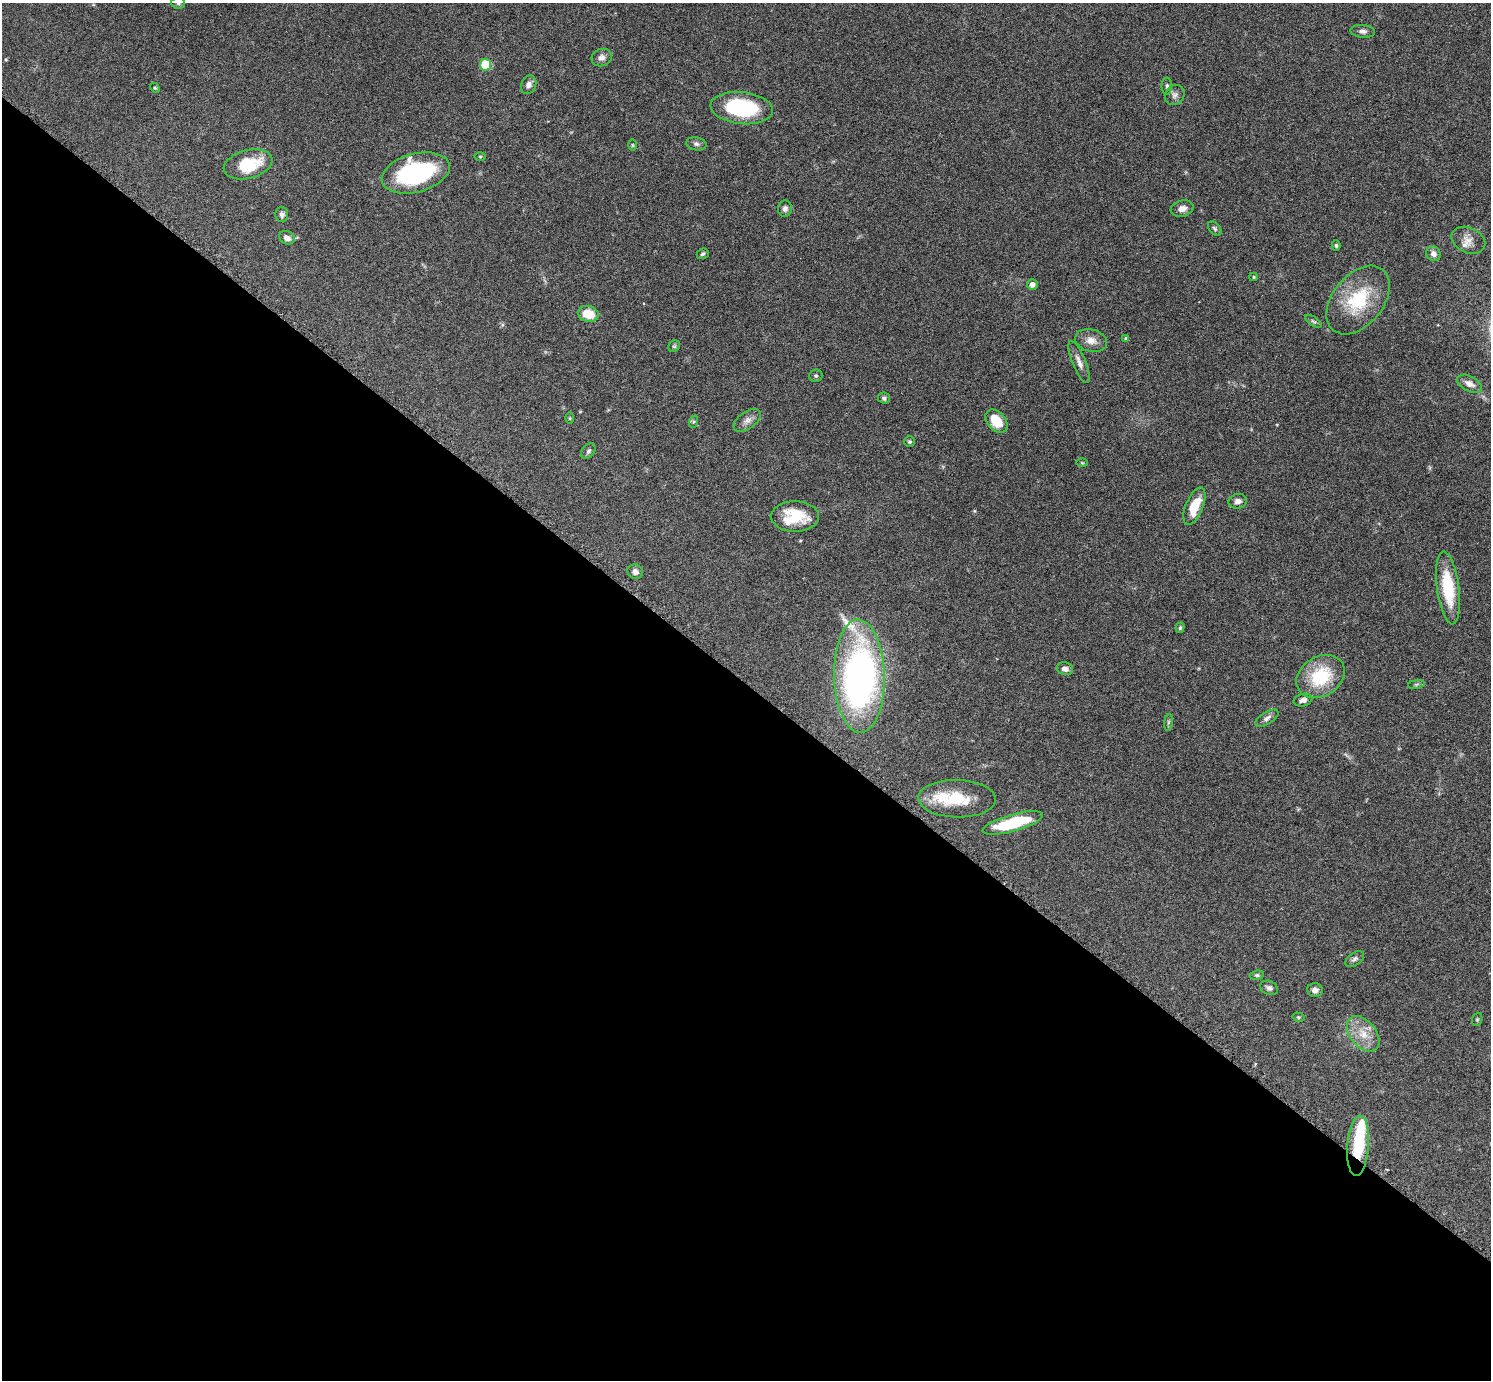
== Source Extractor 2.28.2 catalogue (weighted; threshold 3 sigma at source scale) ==
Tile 14 of 4 x 4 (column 2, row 4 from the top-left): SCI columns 1509-2997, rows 314-1691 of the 5992 x 5996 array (HDU 1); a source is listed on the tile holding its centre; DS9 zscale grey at full resolution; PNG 1493 x 1382 px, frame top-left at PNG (2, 3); each listed source drawn as its Kron ellipse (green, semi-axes under 4 px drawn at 4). Shown black and unused: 51% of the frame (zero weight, under 3 of 6 exposures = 2% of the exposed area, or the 3 px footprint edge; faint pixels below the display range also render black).
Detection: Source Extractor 2.28.2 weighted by HDU 2 'WHT'; one run over the whole footprint, this tile lists its part. Background 0.0705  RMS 0.0029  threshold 0.012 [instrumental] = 3 sigma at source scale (4.09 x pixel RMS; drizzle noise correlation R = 1.36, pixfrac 0.8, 0.05/0.05 arcsec/px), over >= 5 px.
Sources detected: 68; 1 inside a brighter object's white glare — neither listed nor drawn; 2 inside a brighter listed object's ellipse — not listed separately; the other 65 listed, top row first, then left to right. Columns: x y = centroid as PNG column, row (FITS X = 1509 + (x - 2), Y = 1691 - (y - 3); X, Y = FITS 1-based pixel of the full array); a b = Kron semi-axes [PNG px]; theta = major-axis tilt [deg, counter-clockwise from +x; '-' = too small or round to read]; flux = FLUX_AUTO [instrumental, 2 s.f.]
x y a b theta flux
178 3 7 6 - 0.49
1363 31 12 6 -4 1
602 57 10 8 22 1.3
485 65 6 5 - 12
529 85 9 7 66 1.4
1167 86 8 5 90 0.56
155 88 5 4 - 0.32
1175 95 10 9 - 1.2
742 108 31 16 -6 22
696 144 10 6 -9 0.79
633 145 6 4 -90 0.25
480 156 5 3 - 0.27
248 164 25 14 15 11
416 173 35 19 15 34
785 208 8 7 - 1
1182 209 11 8 15 1.6
282 214 7 6 - 0.9
1215 228 8 5 -50 0.59
287 238 8 6 -25 1.5
1468 240 18 12 -25 2.5
1336 246 5 4 - 0.41
703 254 6 5 - 0.49
1433 254 7 7 - 1.2
1253 277 4 4 - 0.34
1032 285 5 5 - 1.4
1358 300 39 25 51 16
588 314 10 8 -13 5.4
1313 321 9 4 -35 0.56
1126 338 4 4 - 0.3
1091 340 16 11 -15 2.3
674 346 6 5 - 0.41
1079 362 22 6 -67 1.7
816 376 7 6 - 0.45
1469 384 13 7 -27 1.9
884 398 6 5 - 0.53
570 418 6 4 -90 0.3
747 420 15 8 36 1.7
996 421 13 9 -50 6.2
693 422 6 4 71 0.41
910 442 5 5 - 0.45
588 451 9 6 54 0.63
1082 463 6 4 -2 0.29
1238 501 9 7 13 1.3
1194 506 20 8 67 6.7
795 517 24 15 0 9.8
635 572 8 7 - 1.2
1448 588 37 11 -83 13
1180 628 5 4 - 0.42
1065 669 8 6 -13 1.3
859 676 56 25 -89 110
1321 676 26 19 33 14
1416 684 8 4 9 0.46
1303 700 9 6 13 1.1
1267 718 13 6 31 1.2
1168 722 8 4 81 0.49
957 799 39 19 -1 11
1013 823 31 8 16 16
1355 959 11 6 36 0.81
1257 975 7 4 8 0.43
1269 988 9 7 -23 0.94
1315 990 8 7 - 1
1298 1017 6 4 -13 0.37
1477 1019 7 5 69 0.37
1363 1034 20 13 -50 4.7
1358 1146 30 10 86 12
Overlapping masked pixels (flux is a lower limit): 1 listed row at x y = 1358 1146
Isophote crosses this tile's border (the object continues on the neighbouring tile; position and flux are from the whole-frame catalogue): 1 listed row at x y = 178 3